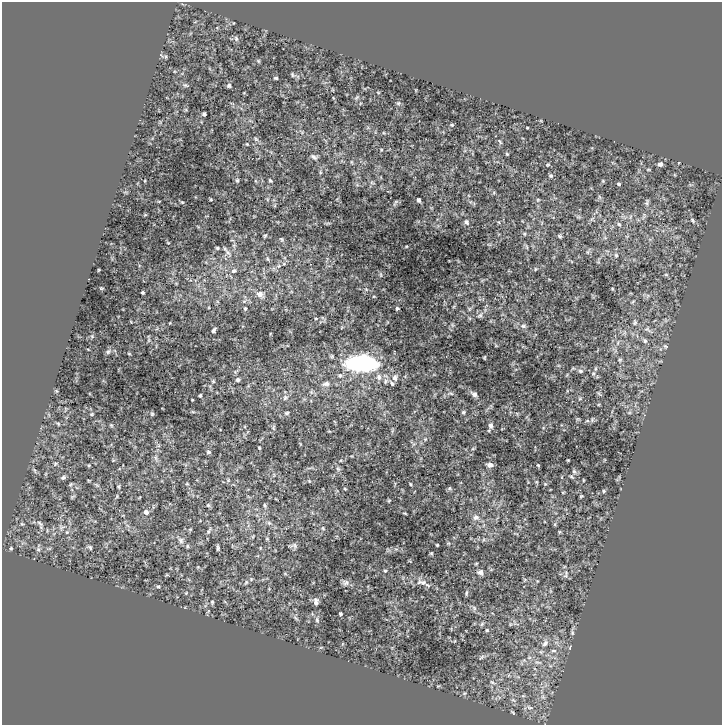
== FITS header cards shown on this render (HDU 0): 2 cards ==
NAXIS1  =                  720
NAXIS2  =                  723

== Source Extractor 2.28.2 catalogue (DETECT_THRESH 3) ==
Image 720 x 723 px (HDU 0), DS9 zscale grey, 1 PNG px = 1 image px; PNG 724 x 727 px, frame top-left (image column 1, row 723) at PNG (2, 2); no overlay
Background -0.0014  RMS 5.9e-04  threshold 0.00178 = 3 sigma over >= 5 px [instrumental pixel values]
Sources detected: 226; all 226 listed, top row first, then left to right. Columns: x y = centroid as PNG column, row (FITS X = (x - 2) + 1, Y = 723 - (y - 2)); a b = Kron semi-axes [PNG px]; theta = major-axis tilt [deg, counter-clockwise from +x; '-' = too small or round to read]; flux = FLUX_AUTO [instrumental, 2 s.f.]
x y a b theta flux
236 38 8 5 -64 0.084
166 57 6 4 -72 0.044
258 61 5 4 - 0.047
292 75 6 4 -45 0.061
276 78 4 3 - 0.054
185 85 7 5 -15 0.068
229 85 4 3 - 0.072
378 92 4 2 - 0.031
356 97 7 4 45 0.066
398 103 6 5 - 0.072
204 114 4 4 - 0.078
452 125 5 4 - 0.05
527 128 3 2 - 0.032
384 133 4 3 - 0.031
256 139 8 5 -59 0.081
500 142 7 3 -55 0.051
247 144 4 3 - 0.034
381 150 3 3 - 0.034
507 154 4 3 - 0.039
314 157 8 5 -26 0.11
351 162 5 3 - 0.039
660 164 6 5 - 0.13
548 165 6 4 33 0.044
648 170 6 3 -8 0.039
320 172 6 4 -73 0.044
551 176 5 5 - 0.067
237 180 6 5 - 0.061
270 180 4 3 - 0.054
256 181 5 3 - 0.038
603 181 5 4 - 0.037
372 183 8 3 -13 0.046
619 184 5 3 - 0.047
494 192 5 4 - 0.04
599 197 7 4 -87 0.066
211 199 4 3 - 0.035
267 199 5 3 - 0.039
419 200 4 3 - 0.088
538 200 5 4 - 0.042
159 201 3 2 - 0.027
182 202 5 4 - 0.04
647 202 9 5 83 0.085
395 203 10 3 60 0.064
275 205 6 3 72 0.046
644 216 10 5 79 0.11
578 217 8 4 0 0.058
630 217 6 4 71 0.071
592 219 8 4 45 0.089
692 220 9 5 -56 0.09
466 222 7 6 - 0.11
327 223 8 3 5 0.047
499 223 5 3 - 0.044
619 224 7 5 -45 0.091
524 234 5 4 - 0.05
265 236 5 4 - 0.051
560 236 5 4 - 0.07
605 238 6 4 -19 0.06
281 239 7 5 -52 0.066
168 243 5 3 - 0.029
489 244 6 3 -19 0.049
526 247 7 3 -80 0.053
217 248 4 3 - 0.055
588 251 9 4 55 0.071
227 252 13 6 -49 0.17
616 255 6 5 - 0.07
267 259 6 4 -70 0.062
279 266 8 6 22 0.14
535 269 5 4 - 0.046
98 270 3 2 - 0.034
234 271 7 6 - 0.12
380 275 7 3 -81 0.05
666 275 6 4 -1 0.043
101 288 4 3 - 0.041
366 289 5 4 - 0.049
612 289 3 2 - 0.036
142 292 3 3 - 0.058
260 294 10 8 -23 0.26
647 296 7 4 71 0.068
633 302 6 3 44 0.045
245 308 6 4 90 0.064
397 308 3 3 - 0.057
480 315 10 6 48 0.13
316 318 4 3 - 0.036
635 322 9 6 82 0.11
452 325 7 4 -89 0.069
523 326 8 7 - 0.11
214 330 5 3 - 0.085
648 330 15 6 -32 0.17
92 336 5 5 - 0.052
149 340 6 4 89 0.052
645 341 8 6 -47 0.1
618 343 8 4 81 0.08
496 346 5 3 - 0.03
665 346 7 6 - 0.07
108 351 8 5 49 0.088
129 354 5 3 - 0.032
484 357 4 3 - 0.042
620 360 5 5 - 0.064
362 363 24 11 -2 8.9
580 371 7 6 - 0.099
593 373 7 5 68 0.083
340 375 8 6 8 0.11
379 377 8 7 - 0.19
395 377 10 7 74 0.17
238 380 6 6 - 0.093
213 381 6 5 - 0.054
385 381 8 6 45 0.12
392 383 8 4 -48 0.086
326 384 14 7 9 0.19
56 391 5 4 - 0.047
450 393 9 5 -1 0.089
599 393 8 4 -49 0.059
474 394 9 5 -39 0.15
200 395 3 3 - 0.053
285 398 8 7 - 0.14
580 399 6 4 1 0.047
192 400 3 2 - 0.031
193 412 6 3 -18 0.044
463 412 5 5 - 0.06
287 413 6 5 - 0.068
629 413 6 4 19 0.051
92 414 5 4 - 0.039
152 414 5 4 - 0.053
592 419 7 5 71 0.07
58 424 5 4 - 0.046
111 425 5 4 - 0.049
491 426 8 6 -84 0.15
273 427 9 5 82 0.079
329 431 5 3 - 0.033
425 439 5 5 - 0.052
259 448 3 3 - 0.04
473 449 5 3 - 0.038
208 452 6 5 - 0.078
156 458 11 5 -79 0.13
113 460 4 4 - 0.038
55 464 7 5 44 0.064
89 465 4 4 - 0.043
490 465 6 5 - 0.19
538 465 4 3 - 0.035
338 469 9 5 -63 0.11
35 470 8 3 -71 0.056
574 471 7 5 -63 0.076
63 477 8 5 21 0.089
571 477 6 3 -37 0.049
228 480 5 5 - 0.06
583 480 3 2 - 0.028
89 481 5 3 - 0.034
309 481 6 4 -45 0.043
70 484 6 4 54 0.051
187 484 4 4 - 0.038
410 484 3 3 - 0.041
545 484 5 4 - 0.042
97 485 8 4 -35 0.074
119 486 5 4 - 0.053
449 488 6 5 - 0.057
345 489 4 3 - 0.036
604 491 5 4 - 0.057
563 492 5 3 - 0.03
581 496 3 2 - 0.039
72 497 9 3 40 0.051
140 497 3 2 - 0.027
389 501 4 3 - 0.044
208 505 6 5 - 0.065
264 505 6 5 - 0.067
146 512 6 6 - 0.16
405 513 3 2 - 0.038
476 517 9 8 - 0.21
40 523 13 6 -50 0.16
269 523 7 6 - 0.097
22 524 5 4 - 0.046
555 524 6 4 72 0.047
61 527 10 9 - 0.22
323 528 7 5 -68 0.068
190 529 6 4 1 0.044
209 531 11 4 53 0.084
560 532 4 4 - 0.04
253 536 6 3 72 0.039
267 539 5 5 - 0.053
181 540 8 8 - 0.15
448 543 5 4 - 0.044
437 545 3 3 - 0.041
187 546 6 5 - 0.054
293 546 9 5 -4 0.12
90 547 7 5 -33 0.085
11 548 4 3 - 0.045
218 548 5 3 - 0.071
260 548 5 3 - 0.029
38 549 7 5 81 0.096
431 553 4 4 - 0.043
198 567 4 4 - 0.032
385 571 4 4 - 0.045
480 572 9 7 -19 0.14
285 574 6 4 -2 0.039
566 574 13 5 83 0.11
167 575 5 3 - 0.033
524 580 6 3 71 0.044
537 581 3 3 - 0.028
246 582 8 5 54 0.078
421 582 18 10 -18 0.32
345 583 9 7 10 0.14
158 586 5 4 - 0.052
186 593 4 2 - 0.031
466 593 7 4 84 0.062
316 601 9 6 -89 0.15
212 602 5 4 - 0.051
474 608 8 6 -86 0.091
340 614 3 3 - 0.06
296 618 10 4 -34 0.072
317 620 9 6 -81 0.1
482 624 7 5 67 0.065
510 624 6 3 -73 0.04
487 630 6 4 15 0.055
572 633 7 5 -72 0.063
545 643 10 7 59 0.19
321 647 6 3 19 0.035
570 647 5 3 - 0.037
554 651 8 4 0 0.074
481 657 9 5 38 0.084
524 660 5 5 - 0.073
538 662 13 5 -9 0.2
492 682 7 4 -30 0.074
438 686 4 3 - 0.03
464 693 5 4 - 0.049
543 697 8 4 -45 0.09
513 700 7 4 -37 0.068
529 707 9 6 -19 0.13
512 712 6 2 -34 0.044